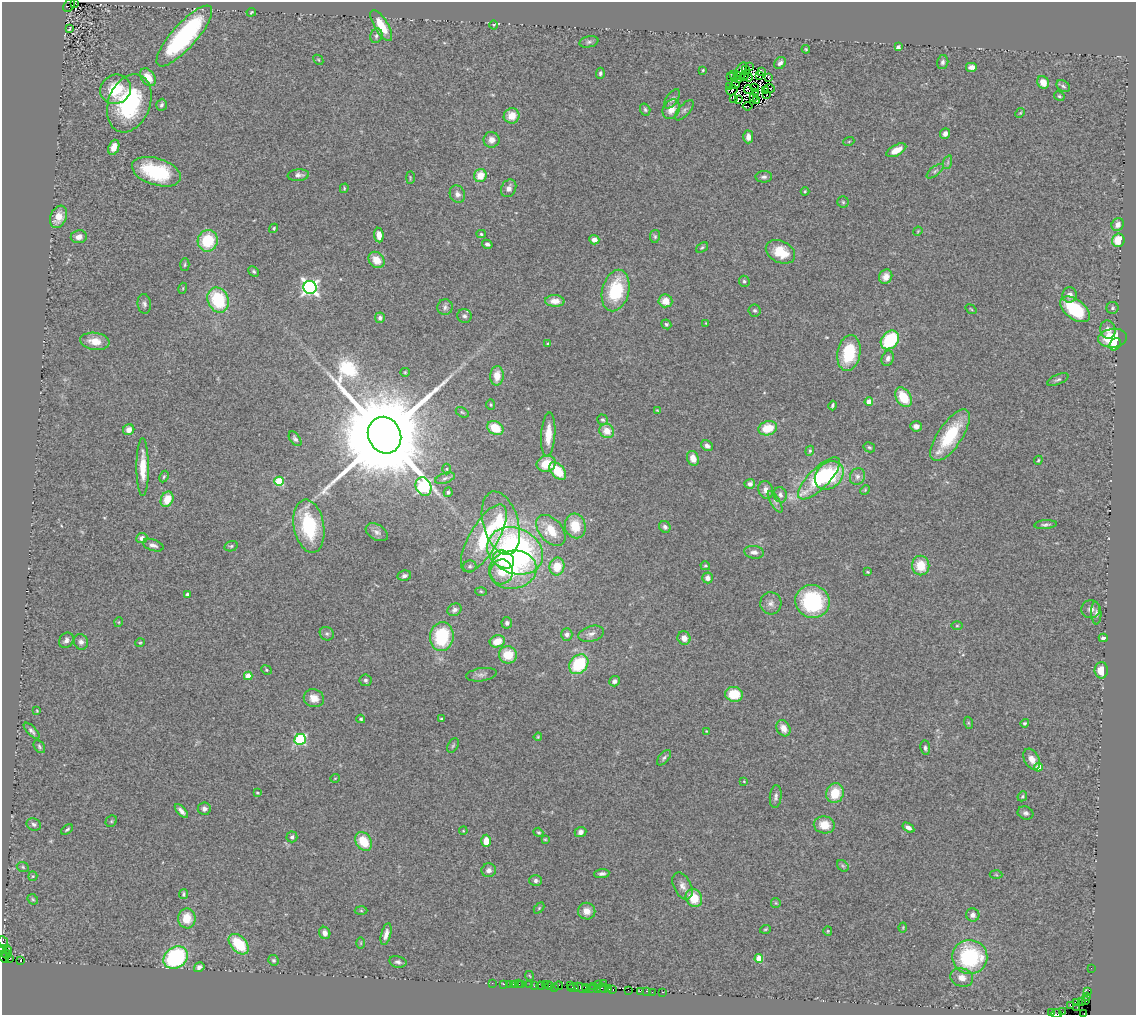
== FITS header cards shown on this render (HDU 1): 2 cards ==
NAXIS1  =                 1134
NAXIS2  =                 1013

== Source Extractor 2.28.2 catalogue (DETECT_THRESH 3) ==
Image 1134 x 1013 px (HDU 1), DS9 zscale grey, 1 PNG px = 1 image px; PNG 1138 x 1017 px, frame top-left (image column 1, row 1013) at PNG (2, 2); each listed source drawn as its Kron ellipse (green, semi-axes under 4 px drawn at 4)
Background 0.952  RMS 0.11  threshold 0.326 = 3 sigma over >= 5 px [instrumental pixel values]
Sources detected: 342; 11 with non-positive FLUX_AUTO (blend fragments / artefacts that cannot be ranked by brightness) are neither listed nor drawn; the other 331 listed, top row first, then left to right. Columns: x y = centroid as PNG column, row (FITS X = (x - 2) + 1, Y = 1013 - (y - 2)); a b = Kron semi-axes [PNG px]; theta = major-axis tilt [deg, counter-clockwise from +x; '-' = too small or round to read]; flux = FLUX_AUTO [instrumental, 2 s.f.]
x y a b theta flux
75 3 4 2 - 270
69 5 7 5 49 190
251 12 5 3 - 7.4
494 25 4 3 - 6.5
381 26 18 6 -59 130
69 29 4 2 - 10
184 36 39 12 48 1100
376 36 7 6 - 20
589 42 10 5 12 20
898 47 4 4 - 19
806 49 4 3 - 8.2
318 60 6 3 -45 7.2
943 62 7 5 76 19
780 63 6 5 - 23
749 67 2 2 - 390
972 67 6 5 - 37
741 69 7 4 59 4.7
703 70 3 3 - 8
745 70 3 2 - 6.6
761 71 4 3 - 10
600 73 5 4 - 15
734 75 3 2 - 13
738 76 3 2 - 1.3
744 76 4 2 - 6.5
760 76 3 2 - 1.8
148 77 10 6 -55 110
731 77 3 2 - 6.1
748 77 4 2 - 4.4
769 77 4 2 - 4.3
738 80 3 2 - 7.3
1043 82 6 5 - 75
735 85 4 2 - 17
729 86 2 2 - 7.1
1063 86 7 5 -30 15
755 87 3 2 - 2.2
769 88 5 2 - 8.2
116 89 16 14 32 230
732 90 6 5 - 11
748 90 4 2 - 18
766 91 2 2 - 6.3
756 93 3 2 - 3.2
767 94 2 2 - 3.5
1059 96 5 4 - 10
754 97 4 2 - 9.5
672 99 11 5 56 21
733 99 4 2 - 9
739 99 3 3 - 16
757 101 4 2 - 26
129 103 30 21 69 750
162 105 6 5 - 18
748 106 5 3 - 160
671 109 10 8 59 84
645 110 6 5 - 12
684 110 12 5 49 24
1020 113 5 4 - 8.4
512 116 8 7 - 100
945 134 6 5 - 30
748 137 6 5 - 53
491 140 8 8 - 54
849 141 5 3 - 6.9
114 147 8 5 70 54
896 150 11 5 28 97
948 162 7 4 72 15
935 171 10 4 39 19
156 172 25 13 -17 460
298 175 11 5 5 31
480 176 6 6 - 120
764 177 8 5 0 22
410 178 6 3 90 8
344 188 5 3 - 7.9
509 188 9 7 64 38
805 191 4 3 - 9.1
457 194 9 7 -64 36
843 202 5 5 - 12
58 217 11 8 68 92
1118 225 7 6 - 46
274 228 5 4 - 13
918 231 5 3 - 6.6
481 234 5 4 - 11
379 235 7 4 -84 56
655 236 6 5 - 13
79 237 8 6 9 47
594 240 5 4 - 46
1118 240 7 6 - 150
208 241 11 10 - 320
487 244 5 4 - 17
702 247 6 4 37 12
780 252 15 10 -26 210
376 260 9 7 -46 100
185 265 6 4 88 12
254 271 5 4 - 13
886 277 7 6 - 61
744 281 5 5 - 14
310 287 6 6 - 2500
183 288 5 3 - 7
616 291 21 13 76 420
1070 295 7 7 - 44
218 300 13 10 -66 420
555 301 10 5 -2 65
665 301 7 6 - 94
144 304 10 6 -82 23
445 307 8 7 - 23
1112 308 6 6 - 14
971 309 6 3 -37 7
1075 309 17 9 -37 440
755 310 6 6 - 16
464 316 7 7 - 22
380 318 5 5 - 23
706 323 3 2 - 4.7
666 324 5 4 - 13
1108 329 9 7 -72 50
1113 338 14 9 7 280
890 340 10 8 47 440
95 341 15 8 -8 100
548 344 4 3 - 9
1115 344 6 5 - 70
849 353 18 11 80 350
888 358 8 6 70 32
405 372 5 4 - 8.5
497 376 10 6 87 97
1058 380 11 5 24 18
903 397 10 7 -57 210
869 402 4 4 - 120
491 405 5 4 - 9.4
832 406 5 3 - 13
657 410 3 2 - 4.6
462 412 7 4 -30 11
603 420 5 5 - 14
916 426 6 5 - 29
495 428 9 6 -32 190
768 428 9 7 17 180
129 430 6 5 - 59
607 431 7 7 - 98
385 435 19 16 -64 200000
548 435 22 7 87 120
950 435 30 12 56 390
295 439 8 5 -54 20
707 446 6 5 - 27
869 447 6 5 - 12
810 451 5 4 - 10
693 458 7 5 -66 75
1038 460 4 4 - 7.9
546 464 9 8 - 180
143 467 29 6 -90 150
447 469 5 3 - 7.7
558 471 10 6 -47 200
829 475 16 12 44 420
857 476 8 7 - 28
164 477 6 4 63 9.7
445 478 10 5 19 22
819 478 28 10 45 550
279 481 4 4 - 400
750 484 5 5 - 39
423 486 10 7 -69 1400
766 490 9 7 -71 47
865 490 5 4 - 8.3
448 492 5 4 - 13
780 495 8 6 -74 26
167 499 8 6 64 130
775 502 12 4 -59 22
501 523 32 17 -74 470
1046 525 11 4 5 19
309 526 27 15 -80 510
575 526 12 10 -76 170
665 527 6 5 - 22
551 530 18 11 -48 190
377 532 12 7 -31 34
142 538 5 5 - 35
484 538 38 14 60 510
153 545 11 5 -18 30
231 546 7 5 14 12
515 551 29 22 -24 2100
754 552 10 6 -7 34
503 559 11 8 -27 280
921 565 10 8 -82 180
470 566 6 6 - 16
705 566 5 3 - 9.4
557 567 9 7 79 160
513 570 24 19 8 410
502 572 12 11 - 160
868 572 4 3 - 7.3
404 576 7 5 10 26
707 578 5 5 - 39
481 591 6 4 -2 8.6
187 594 4 4 - 11
812 601 17 16 - 760
771 603 11 10 - 44
1091 609 9 9 - 39
454 610 7 6 - 27
1096 613 11 5 -87 26
119 622 5 3 - 5.7
507 623 5 5 - 21
957 626 6 4 1 8.3
327 634 7 6 - 19
591 634 13 7 16 45
567 635 6 5 - 26
442 637 14 11 82 450
684 638 7 6 - 52
1103 638 4 4 - 26
66 640 8 6 48 29
497 641 8 6 19 110
81 642 8 7 - 31
140 643 5 4 - 8.7
508 655 9 8 - 150
579 664 11 8 50 410
266 670 5 4 - 9.1
1101 670 8 6 -90 99
481 675 15 6 8 35
248 676 4 4 - 170
365 680 6 5 - 16
614 681 5 5 - 26
734 694 9 7 -8 190
314 698 10 8 -22 81
37 711 3 3 - 5.3
361 719 4 3 - 11
441 719 4 3 - 10
969 723 6 4 -70 9.4
1025 723 4 4 - 12
783 728 8 6 -61 70
32 731 10 4 -47 21
706 731 4 3 - 5.2
538 737 4 3 - 7.6
300 739 6 5 - 790
453 746 8 5 62 13
39 747 7 5 -54 13
925 748 7 5 -83 17
664 758 9 5 49 17
1032 759 11 7 -60 63
1038 767 4 4 - 120
335 778 5 3 - 5.6
744 781 4 3 - 5.3
257 793 4 3 - 8.7
835 793 10 8 69 170
1022 796 5 4 - 11
776 797 11 6 85 25
204 809 6 6 - 24
181 811 8 4 -46 29
1025 813 8 6 -20 24
111 821 6 5 - 11
34 824 7 6 - 21
824 825 10 8 -12 120
908 828 6 4 -33 37
67 829 7 3 37 12
463 831 4 3 - 6.4
538 832 5 4 - 10
580 832 6 5 - 30
292 837 5 5 - 17
545 839 4 3 - 7.3
364 841 10 7 -54 190
486 841 6 4 89 91
843 866 6 5 - 13
23 867 6 5 - 12
489 870 7 6 - 32
602 874 7 4 5 25
996 875 6 4 -3 10
33 876 5 4 - 10
536 881 6 5 - 22
683 886 14 8 -64 49
184 894 5 3 - 12
694 898 9 8 - 160
33 899 6 4 -45 11
776 903 5 4 - 8.7
539 908 6 4 46 9.5
361 911 6 4 -2 10
587 911 9 8 - 65
973 915 7 6 - 35
187 918 10 8 89 140
903 927 5 3 - 7.1
765 929 5 3 - 8.2
828 931 5 4 - 8.5
325 933 6 5 - 40
386 934 11 5 75 44
3 942 6 4 -67 230
361 943 6 4 90 7.7
239 944 12 7 -46 290
3 949 4 3 - 240
7 950 5 2 - 16
6 954 5 4 - 180
176 957 13 10 36 780
970 957 17 17 - 760
4 958 5 2 - 75
10 958 3 2 - 40
759 959 4 4 - 180
20 960 3 3 - 190
273 960 5 5 - 13
398 962 9 5 -12 21
199 967 5 4 - 27
1091 968 2 2 - 11
530 976 5 3 - 5.8
962 978 11 9 -17 66
492 983 2 2 - 16
518 983 3 2 - 20
503 984 3 2 - 67
509 984 2 2 - 20
513 984 3 2 - 14
603 984 2 2 - 5.3
522 985 3 2 - 17
529 985 3 2 - 98
545 985 2 2 - 86
570 985 3 2 - 71
599 985 4 3 - 27
534 986 3 2 - 22
541 986 4 3 - 220
549 986 4 2 - 57
559 986 4 2 - 54
554 987 3 2 - 41
585 987 3 2 - 34
594 987 3 2 - 20
573 988 5 3 - 160
581 988 8 4 -22 57
590 988 3 2 - 71
602 988 6 2 -16 180
597 989 3 2 - 9.6
609 989 3 2 - 45
613 990 3 2 - 33
628 990 2 2 - 3.2
640 991 2 2 - 48
647 991 3 2 - 84
652 992 2 2 - 11
663 992 3 2 - 58
1088 992 4 3 - 190
1086 996 3 2 - 48
1085 1000 3 2 - 47
1081 1001 3 2 - 58
1077 1002 3 2 - 39
1071 1006 4 3 - 72
1077 1007 3 2 - 9.8
1063 1012 2 2 - 5.7
1052 1013 3 3 - 9.5
1084 1013 2 2 - 25
1056 1014 5 2 - 76
At the frame edge (FLAGS 8, measured only in part): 5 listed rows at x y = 75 3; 3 942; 3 949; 1084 1013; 1056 1014
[11 non-positive-flux detections neither listed nor drawn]